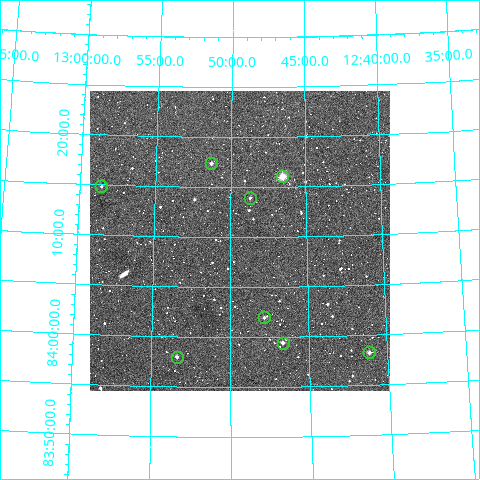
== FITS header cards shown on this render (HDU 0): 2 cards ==
NAXIS1  =                  300
NAXIS2  =                  300

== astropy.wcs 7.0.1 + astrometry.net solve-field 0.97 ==
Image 300 x 300 px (HDU 0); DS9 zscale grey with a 90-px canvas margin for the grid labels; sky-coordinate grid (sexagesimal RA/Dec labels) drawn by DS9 from the SOLVED WCS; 8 Tycho-2 reference stars matched to detected sources circled (green)
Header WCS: RA---TAN/DEC--TAN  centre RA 12:49:23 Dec +84:10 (192.35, +84.16 deg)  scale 6 arcsec/px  FOV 30.0' x 30.0'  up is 0 deg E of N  parity normal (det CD < 0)
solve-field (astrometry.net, Tycho-2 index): VERIFIED the header's WCS against the Tycho-2 star catalogue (verified at 2 index scales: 7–8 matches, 0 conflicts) and refined it, rather than solving blind
Solved WCS: RA---TAN-SIP/DEC--TAN-SIP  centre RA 12:49:23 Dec +84:10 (192.35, +84.16 deg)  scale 6 arcsec/px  FOV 30.0' x 30.0'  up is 0 deg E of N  parity normal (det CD < 0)
The solver's refit moves the header's centre by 1.3 arcsec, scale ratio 0.9999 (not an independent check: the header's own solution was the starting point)
Tycho-2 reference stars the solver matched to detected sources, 8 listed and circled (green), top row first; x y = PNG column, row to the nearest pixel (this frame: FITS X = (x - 90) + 1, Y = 300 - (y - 91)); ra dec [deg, ICRS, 3 dp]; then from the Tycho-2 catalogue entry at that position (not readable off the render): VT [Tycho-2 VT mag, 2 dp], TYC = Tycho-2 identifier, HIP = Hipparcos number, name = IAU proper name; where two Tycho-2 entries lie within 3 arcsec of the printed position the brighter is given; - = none
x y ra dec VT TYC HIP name
211 163 192.826 +84.290 10.73 4633-802-1 - -
282 176 191.636 +84.268 9.94 4633-1083-1 - -
101 186 194.645 +84.248 12.17 4633-506-1 - -
250 198 192.179 +84.233 11.56 4633-435-1 - -
264 317 191.959 +84.033 11.61 4633-1016-1 - -
283 343 191.664 +83.991 11.37 4633-892-1 - -
369 352 190.294 +83.971 11.33 4633-777-1 - -
177 357 193.347 +83.967 11.48 4633-337-1 - -